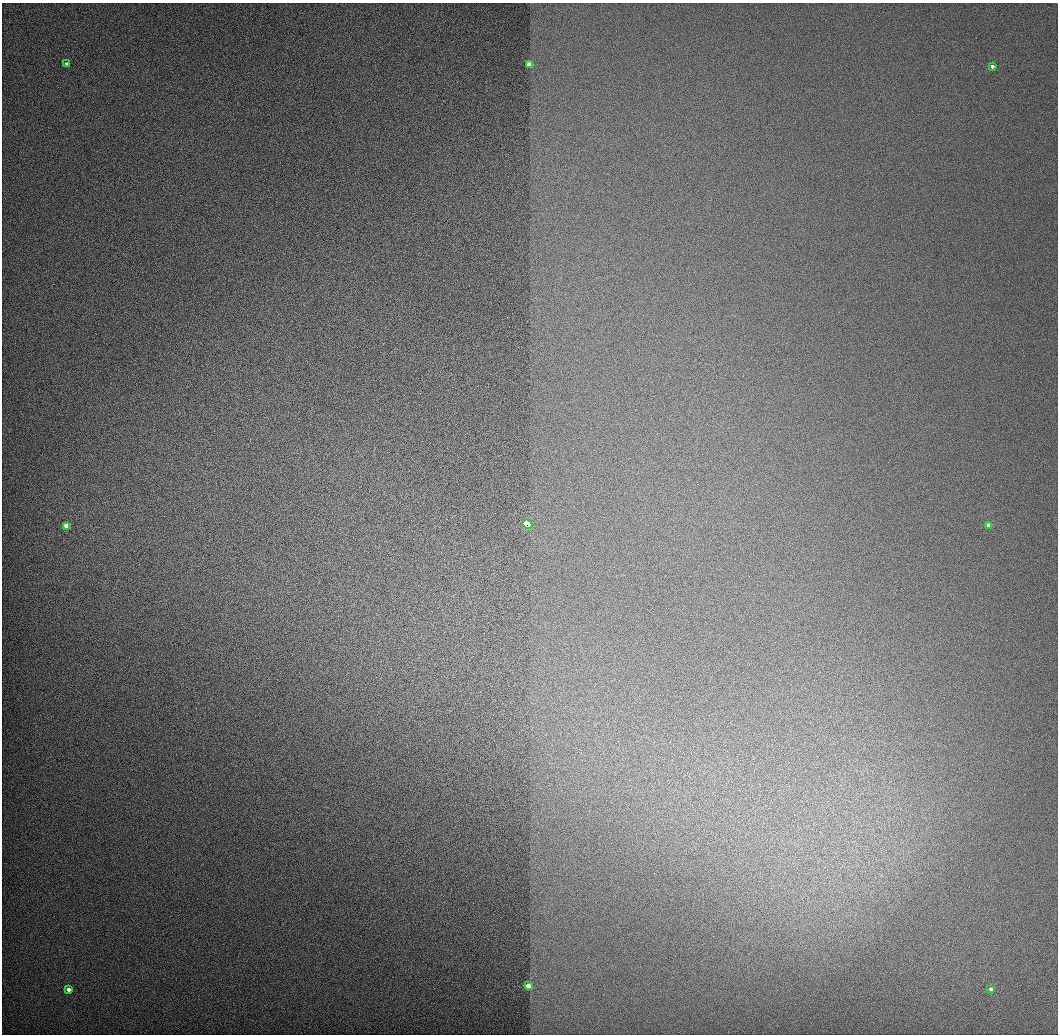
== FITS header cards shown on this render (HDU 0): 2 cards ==
NAXIS1  =                 1056 / Length of Axis 1 (Serial)
NAXIS2  =                 1032 / Length of Axis 2 (Parallel)

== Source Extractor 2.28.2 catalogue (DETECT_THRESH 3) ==
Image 1056 x 1032 px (HDU 0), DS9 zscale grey, 1 PNG px = 1 image px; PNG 1060 x 1036 px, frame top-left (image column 1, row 1032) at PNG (2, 3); each listed source drawn as its Kron ellipse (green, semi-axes under 4 px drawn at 4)
Background 519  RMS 3.5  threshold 10.6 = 3 sigma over >= 5 px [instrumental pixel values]
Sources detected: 9; all 9 listed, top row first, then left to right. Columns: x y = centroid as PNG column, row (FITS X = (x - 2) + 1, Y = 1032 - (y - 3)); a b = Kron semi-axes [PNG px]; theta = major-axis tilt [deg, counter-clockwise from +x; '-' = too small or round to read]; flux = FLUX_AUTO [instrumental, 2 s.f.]
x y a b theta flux
67 64 3 3 - 3100
530 65 4 3 - 16000
992 66 3 3 - 2800
527 524 5 4 - 11000
67 526 4 3 - 18000
989 526 3 3 - 16000
528 986 3 3 - 24000
991 989 3 3 - 2600
68 990 3 3 - 3200